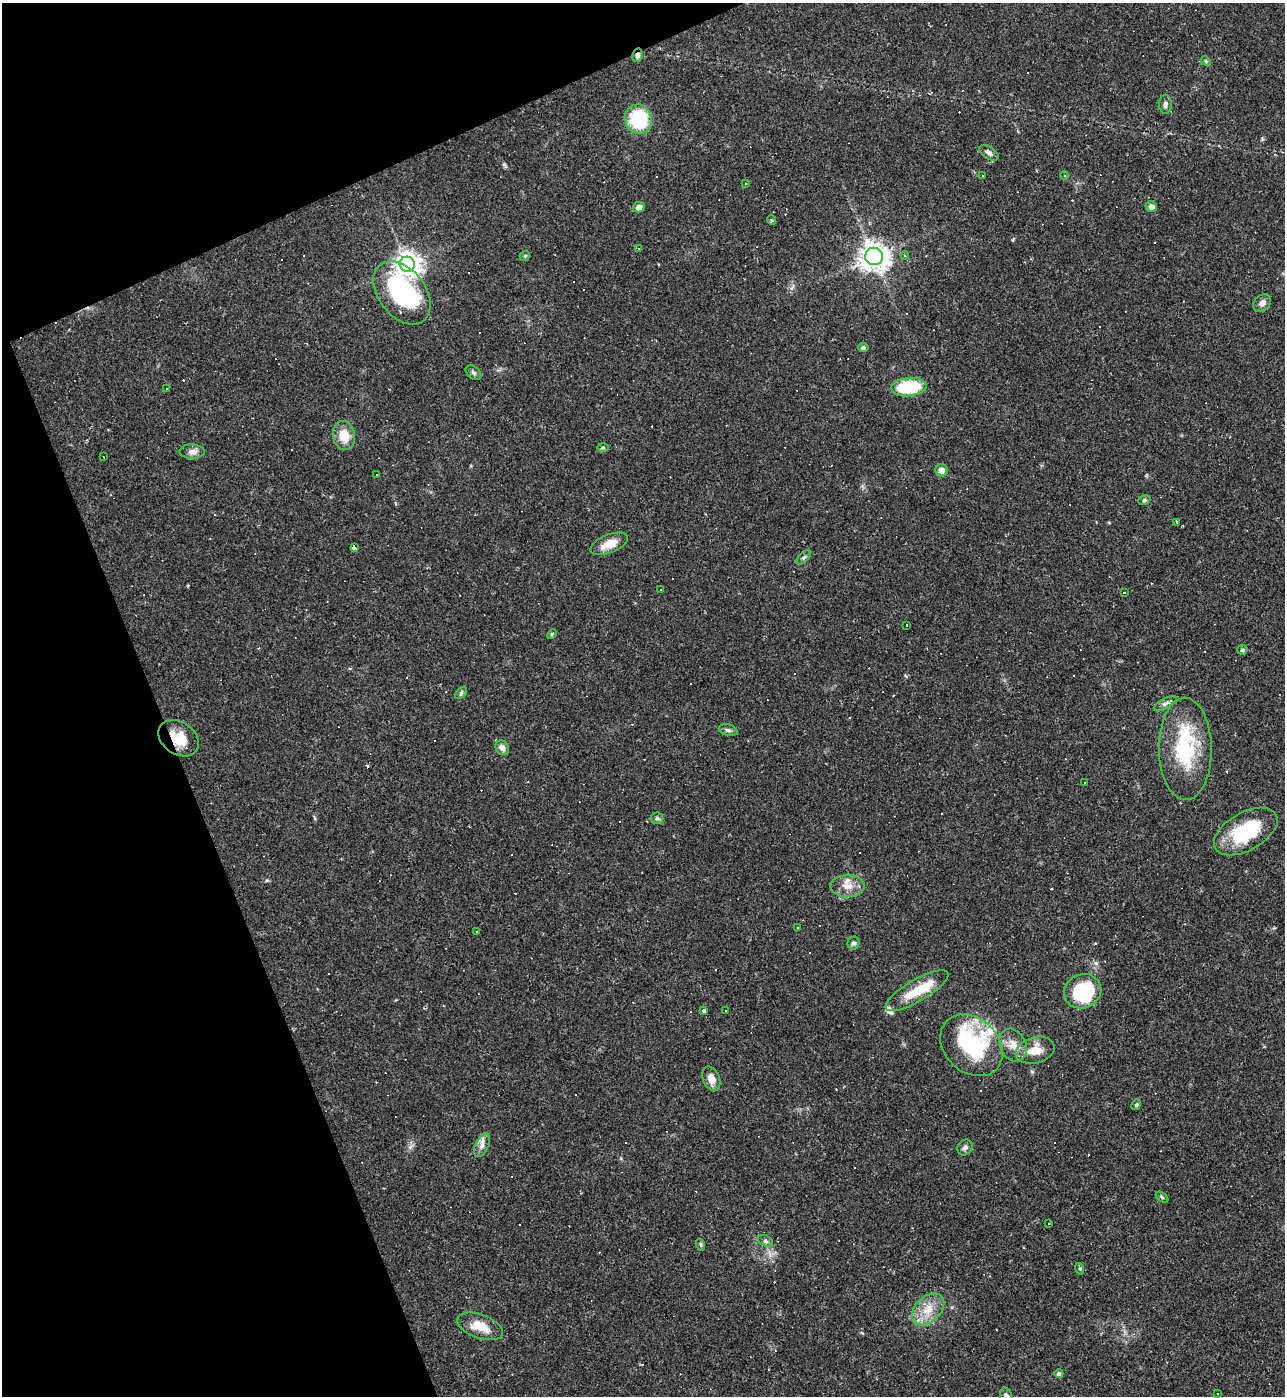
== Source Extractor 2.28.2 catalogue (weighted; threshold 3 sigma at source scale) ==
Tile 5 of 4 x 4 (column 1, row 2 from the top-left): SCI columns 150-1432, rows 2787-4180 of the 5561 x 5573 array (HDU 1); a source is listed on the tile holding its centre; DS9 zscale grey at full resolution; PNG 1287 x 1398 px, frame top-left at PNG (2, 3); each listed source drawn as its Kron ellipse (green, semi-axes under 4 px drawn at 4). Shown black and unused: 20% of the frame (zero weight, under 2 of 3 exposures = <1% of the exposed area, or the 3 px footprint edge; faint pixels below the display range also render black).
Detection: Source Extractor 2.28.2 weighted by HDU 2 'WHT'; one run over the whole footprint, this tile lists its part. Background 0.0322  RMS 0.0048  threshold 0.0218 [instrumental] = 3 sigma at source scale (4.5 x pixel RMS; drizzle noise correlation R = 1.50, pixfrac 1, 0.05/0.05 arcsec/px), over >= 5 px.
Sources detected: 140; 1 inside a brighter object's white glare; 65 cosmic-ray / hot-pixel residue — neither listed nor drawn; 2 inside a brighter listed object's ellipse — not listed separately; the other 72 listed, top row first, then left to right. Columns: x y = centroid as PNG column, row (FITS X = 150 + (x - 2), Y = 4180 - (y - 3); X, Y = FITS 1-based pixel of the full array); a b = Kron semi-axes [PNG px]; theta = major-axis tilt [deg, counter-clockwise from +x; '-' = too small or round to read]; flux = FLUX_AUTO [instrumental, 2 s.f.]
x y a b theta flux
638 55 7 5 79 1.5
1206 61 5 4 - 0.61
1165 104 9 6 -90 1.5
638 119 15 13 -72 29
989 153 11 6 -33 1.8
982 175 2 2 - 0.41
1064 176 4 4 - 0.61
745 184 3 3 - 0.47
639 207 6 5 - 2.8
1151 207 6 5 - 2.5
771 220 5 3 - 0.53
638 248 3 3 - 1.1
905 255 4 3 - 0.61
525 256 5 4 - 0.69
874 256 9 8 - 580
407 264 8 7 - 470
402 293 35 23 -52 71
1262 303 10 7 43 2.3
863 347 5 5 - 0.93
473 373 9 6 -40 1.2
909 387 18 9 5 31
167 389 3 3 - 1.4
344 436 15 11 -78 8.7
603 447 6 4 0 0.6
192 452 12 7 -2 2.7
103 456 2 2 - 0.33
941 470 6 6 - 3.5
377 475 3 3 - 2.9
1144 500 6 4 22 0.77
1177 522 3 2 - 0.63
609 544 20 9 21 6.5
354 547 4 3 - 4.8
804 557 9 4 45 0.98
660 590 3 3 - 1.3
1124 592 3 2 - 0.78
906 625 3 3 - 1.3
552 634 5 3 - 0.65
1242 650 5 5 - 0.92
461 693 7 4 46 0.88
1165 704 12 5 29 1.7
728 730 9 5 -15 1.3
179 738 22 16 -34 11
502 748 8 6 -55 2.9
1185 749 51 26 -89 36
1085 782 3 3 - 0.82
657 818 6 6 - 1
1246 831 35 19 29 29
847 886 17 11 0 5.9
798 928 3 3 - 0.77
476 931 2 2 - 0.34
853 943 6 5 - 1.3
917 991 36 11 30 14
1083 991 19 17 22 33
704 1010 4 3 - 2.2
726 1011 2 2 - 0.38
971 1045 35 27 -44 58
1013 1045 17 12 -63 5.6
1035 1050 20 13 16 8.4
711 1079 12 8 -68 4.3
1136 1105 5 4 - 0.76
482 1145 12 6 65 2.7
965 1148 8 7 - 1.6
1162 1197 7 3 -37 0.62
1049 1223 3 2 - 0.48
765 1241 8 5 -27 1.1
701 1245 6 4 -72 0.6
1080 1269 6 4 -72 0.65
928 1309 19 12 43 8.5
480 1326 24 12 -19 8.8
1059 1373 4 4 - 1.5
1217 1394 3 2 - 0.34
1006 1396 9 6 -69 1.5
Overlapping masked pixels (flux is a lower limit): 2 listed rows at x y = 638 55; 179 738
Isophote crosses this tile's border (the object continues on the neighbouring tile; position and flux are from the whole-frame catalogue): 1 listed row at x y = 1006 1396